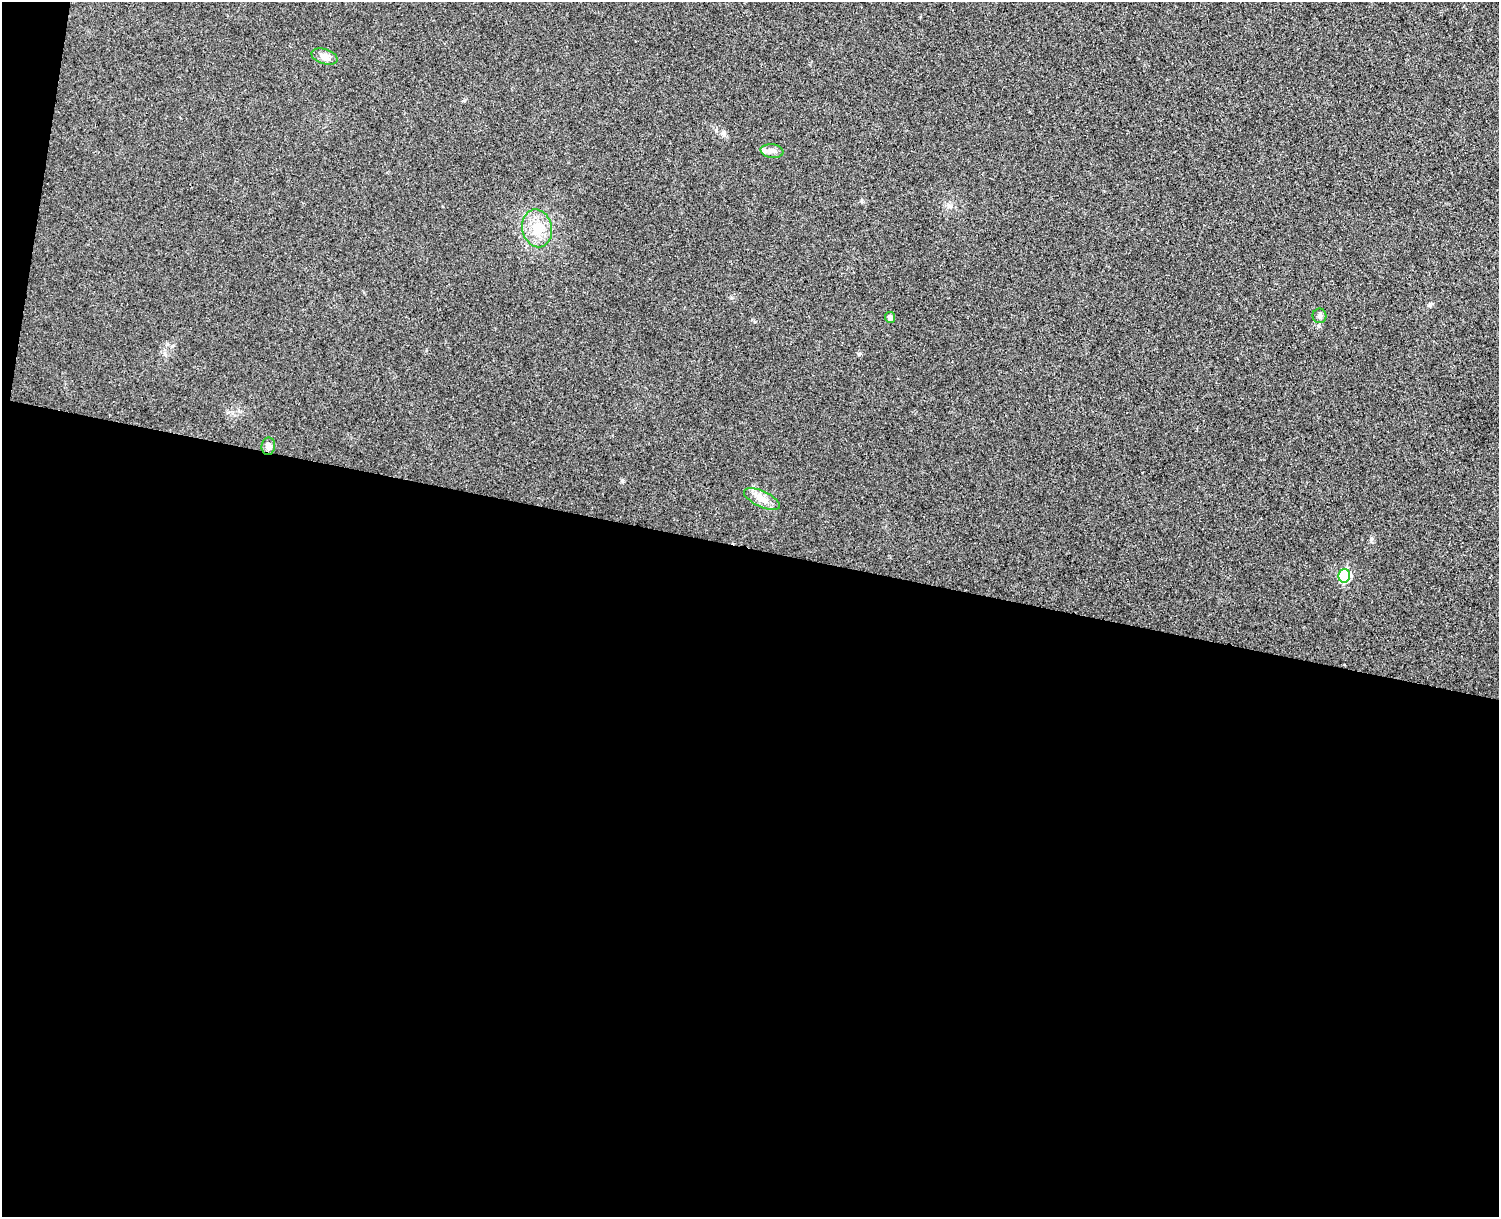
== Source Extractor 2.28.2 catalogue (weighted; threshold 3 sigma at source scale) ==
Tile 10 of 3 x 4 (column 1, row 4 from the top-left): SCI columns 174-1670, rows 18-1232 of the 4954 x 4892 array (HDU 1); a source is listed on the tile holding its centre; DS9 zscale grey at full resolution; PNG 1501 x 1219 px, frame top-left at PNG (2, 2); each listed source drawn as its Kron ellipse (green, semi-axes under 4 px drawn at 4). Shown black and unused: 56% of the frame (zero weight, under 3 of 4 exposures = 6% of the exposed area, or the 3 px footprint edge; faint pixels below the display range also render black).
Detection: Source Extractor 2.28.2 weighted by HDU 2 'WHT'; one run over the whole footprint, this tile lists its part. Background 0.0219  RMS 0.0062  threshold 0.0281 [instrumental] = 3 sigma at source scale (4.5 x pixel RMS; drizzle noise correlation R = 1.50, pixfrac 1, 0.05/0.05 arcsec/px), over >= 5 px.
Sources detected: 8; all 8 listed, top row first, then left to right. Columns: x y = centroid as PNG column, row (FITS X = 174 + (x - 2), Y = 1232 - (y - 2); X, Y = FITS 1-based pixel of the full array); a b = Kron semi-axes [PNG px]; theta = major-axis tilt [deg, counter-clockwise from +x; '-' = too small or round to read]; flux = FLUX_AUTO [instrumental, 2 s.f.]
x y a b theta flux
324 56 13 7 -19 3.5
772 151 11 7 -7 3
537 228 19 15 -77 12
1320 316 7 7 - 1.8
890 317 5 5 - 2.3
268 446 9 6 83 2.5
762 499 19 8 -24 5.6
1344 576 7 6 - 36